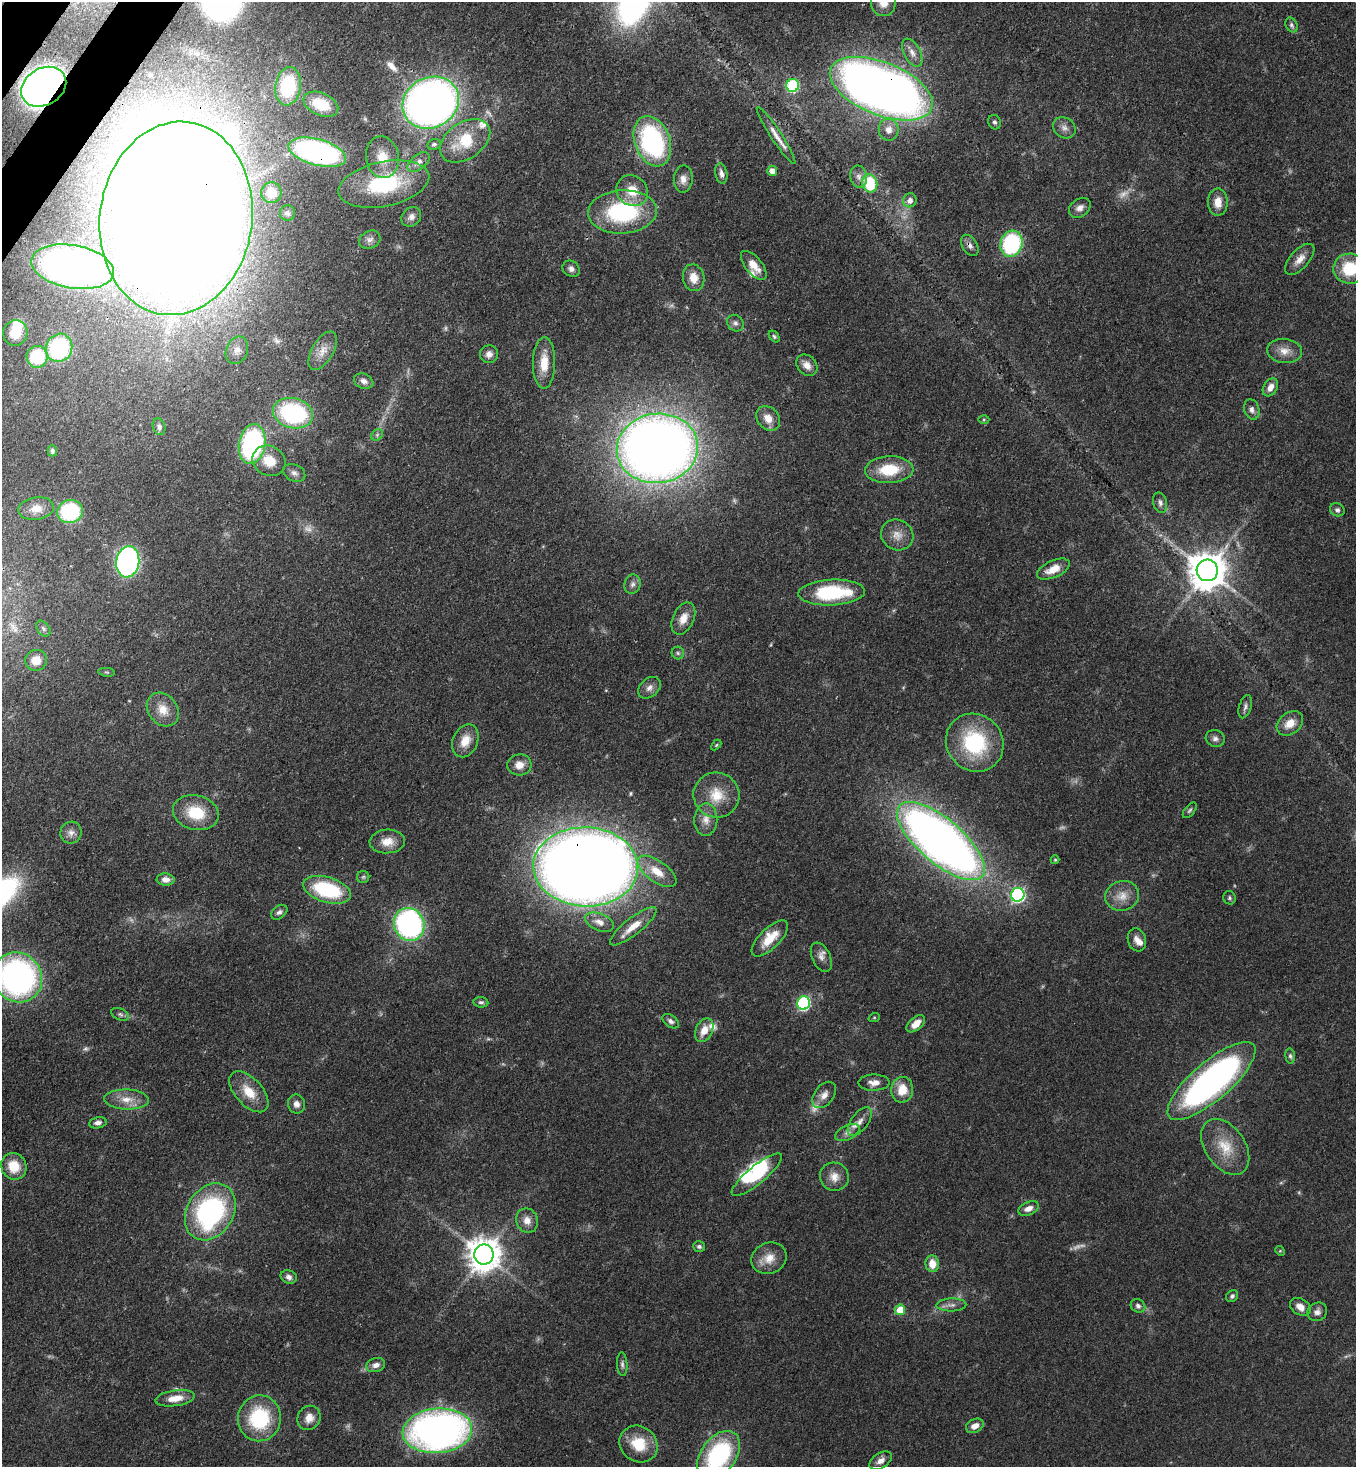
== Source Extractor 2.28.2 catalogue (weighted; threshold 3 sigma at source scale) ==
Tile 11 of 4 x 4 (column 3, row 3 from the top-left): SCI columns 2932-4285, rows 1527-2991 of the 6004 x 5981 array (HDU 1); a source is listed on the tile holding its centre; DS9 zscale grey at full resolution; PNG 1358 x 1469 px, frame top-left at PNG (2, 2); each listed source drawn as its Kron ellipse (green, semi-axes under 4 px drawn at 4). Shown black and unused: <1% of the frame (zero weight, under 3 of 4 exposures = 7% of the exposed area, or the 3 px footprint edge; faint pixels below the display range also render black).
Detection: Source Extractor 2.28.2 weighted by HDU 2 'WHT'; one run over the whole footprint, this tile lists its part. Background 0.0725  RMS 0.0036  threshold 0.0164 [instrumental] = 3 sigma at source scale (4.5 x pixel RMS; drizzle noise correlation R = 1.50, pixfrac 1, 0.05/0.05 arcsec/px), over >= 5 px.
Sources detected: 185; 12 too faint to see at this stretch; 5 inside a brighter object's white glare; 1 long thin detection or spike segment (spike, bleed or trail) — neither listed nor drawn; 4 inside a brighter listed object's ellipse — not listed separately; the other 163 listed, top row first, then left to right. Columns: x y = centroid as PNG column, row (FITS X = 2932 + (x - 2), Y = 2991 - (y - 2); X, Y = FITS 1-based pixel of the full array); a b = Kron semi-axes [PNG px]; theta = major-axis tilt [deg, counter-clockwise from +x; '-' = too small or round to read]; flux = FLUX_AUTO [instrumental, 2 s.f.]
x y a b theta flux
883 3 13 12 - 4.2
1291 25 8 5 -62 0.96
912 53 15 8 -62 2.9
793 85 6 6 - 39
288 86 19 13 81 19
44 87 24 18 31 220
881 89 54 26 -22 420
431 103 29 25 29 270
321 104 18 11 -24 9.1
995 122 7 6 - 0.88
1064 128 12 10 -35 2.3
889 130 11 10 - 3.4
776 135 34 5 -57 3.6
465 141 28 18 35 14
652 141 26 17 -69 63
434 144 7 5 12 0.78
317 152 29 13 -15 95
382 157 21 16 -80 7.8
419 162 13 7 38 2.1
772 171 5 5 - 2.5
721 173 10 6 -79 1.5
859 177 11 8 -79 2.1
683 179 13 9 87 2.7
870 183 9 7 -74 17
384 184 46 22 12 30
632 191 16 14 -37 7.9
271 193 10 10 - 4.9
910 200 7 6 - 2.1
1218 202 14 10 -90 4.3
1080 208 12 9 38 2.4
622 212 34 21 3 41
287 213 8 7 - 1.1
411 217 11 9 45 1.8
176 218 97 76 82 1600
370 240 11 8 26 1.8
1011 244 13 11 72 38
970 245 11 7 -58 1.6
1300 259 19 9 47 3.6
754 265 17 8 -51 4.9
73 267 42 21 -10 180
571 269 9 7 -38 1.4
1350 269 16 15 - 15
694 278 13 10 -79 4.5
735 323 9 7 -46 1.3
15 333 13 12 - 7.5
774 337 6 4 -51 0.69
59 348 14 13 - 46
237 350 14 10 67 3.1
323 351 21 10 60 4.5
1284 351 17 12 -6 4.1
489 354 9 9 - 2.1
37 357 11 10 - 23
544 363 26 11 89 7.3
807 365 12 9 -48 2.9
364 381 10 7 -23 1.8
1270 387 10 7 59 2.8
1252 409 10 7 -72 1.8
293 413 20 15 -14 52
768 418 13 10 -51 4.2
984 420 5 3 - 0.37
159 427 8 6 -72 1.2
377 435 6 5 - 0.73
252 444 20 13 80 64
657 448 40 35 7 460
52 451 5 4 - 0.95
269 461 17 15 -30 7.9
889 470 24 13 2 13
294 473 11 8 -27 1.7
1160 503 10 7 -76 1.4
36 509 18 11 9 4.6
1337 510 7 6 - 0.98
70 512 13 11 16 32
897 535 16 15 - 4.3
128 562 15 11 81 98
1053 569 17 8 24 5.4
1207 570 11 10 - 980
632 584 10 8 72 1.5
832 592 33 13 2 28
683 618 17 10 65 4.2
43 629 9 6 -52 0.98
678 653 6 6 - 0.78
36 660 11 10 - 5.5
107 672 8 3 -5 0.51
649 688 13 9 41 2.3
1245 707 12 6 73 1.2
163 710 18 14 -51 6.1
1290 723 14 10 37 4.9
1215 738 9 8 - 1.6
465 741 17 12 66 5.3
975 743 30 28 -48 33
716 745 6 3 45 0.41
519 765 12 10 6 3.6
716 795 23 22 - 11
1190 810 9 5 50 0.75
196 813 23 17 -14 13
706 820 16 11 88 3.8
71 833 11 10 - 2.2
387 841 18 12 4 5
941 841 54 22 -40 330
1055 860 4 4 - 0.38
586 867 52 39 -2 750
657 871 23 10 -35 6.9
363 877 6 6 - 0.73
166 880 9 6 -2 2.5
327 890 24 12 -16 28
1018 895 7 6 - 81
1122 896 17 14 17 5.1
1229 898 7 6 - 0.76
279 912 9 6 37 1.2
599 922 15 8 -22 3
409 924 17 15 -67 83
633 926 29 8 38 6.7
770 938 23 10 45 8.5
1137 940 11 9 -73 2.5
821 957 16 9 -66 2.3
17 977 26 24 -54 120
481 1002 7 5 -7 0.81
803 1003 7 6 - 56
120 1014 9 5 -23 0.96
874 1018 6 4 19 0.39
671 1021 9 6 -36 1.3
916 1024 11 6 42 4.1
704 1030 12 8 64 4.6
1290 1056 7 5 -82 0.82
1211 1081 55 19 41 140
874 1083 15 8 0 2.9
902 1090 13 11 80 6.7
249 1092 25 13 -47 7.8
824 1095 15 9 52 3
127 1099 22 10 -2 5.2
296 1104 9 8 - 2
860 1121 17 8 53 3
98 1123 9 5 12 1.5
847 1133 13 7 26 2.1
1225 1147 31 20 -55 11
14 1166 14 12 -62 7.6
757 1175 31 9 39 15
834 1177 14 14 - 4
1028 1208 11 6 22 2.7
210 1212 30 23 58 69
527 1220 12 11 - 3.2
699 1247 6 5 - 0.84
1280 1251 5 4 - 0.4
484 1254 10 9 - 720
769 1258 18 15 24 5.7
932 1264 8 7 - 4.8
289 1277 8 6 -23 1.5
1232 1296 6 5 - 0.92
951 1305 15 6 2 2
1138 1306 7 6 - 1.2
1300 1307 11 8 -31 3.1
900 1310 5 5 - 9.2
1317 1312 10 9 - 1.8
622 1364 11 5 -86 1.1
376 1365 9 7 18 2
175 1398 20 8 8 5.3
259 1418 23 21 82 27
309 1418 12 11 - 3.7
975 1426 9 6 27 3.1
437 1431 35 22 5 170
639 1444 20 17 -38 11
719 1455 27 17 54 46
881 1461 12 7 33 2.5
Overlapping masked pixels (flux is a lower limit): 7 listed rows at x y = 44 87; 881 89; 317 152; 176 218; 970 245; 586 867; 1211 1081
Isophote crosses this tile's border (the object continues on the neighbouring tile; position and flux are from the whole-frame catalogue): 5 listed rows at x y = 883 3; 1350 269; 17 977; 437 1431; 719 1455